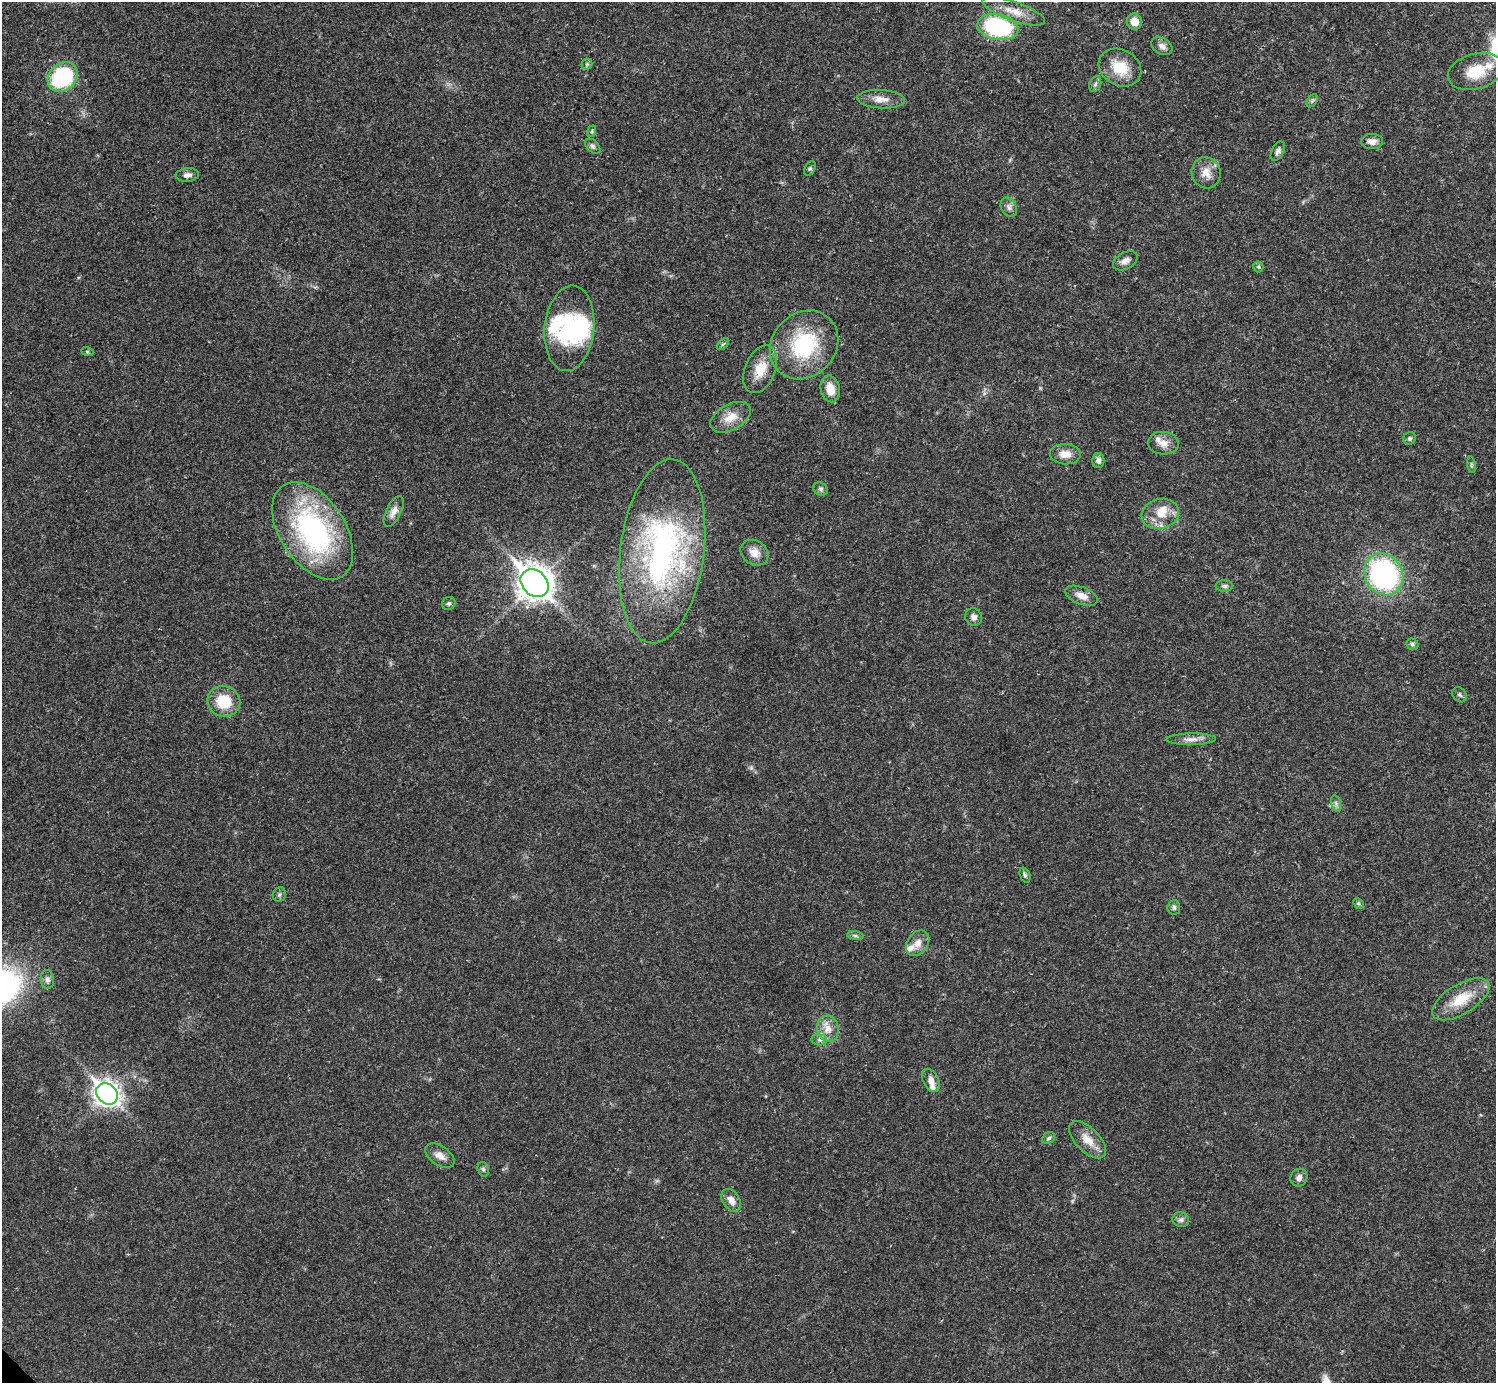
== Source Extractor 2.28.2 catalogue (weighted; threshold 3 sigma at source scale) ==
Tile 10 of 4 x 4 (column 2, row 3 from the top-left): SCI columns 1497-2990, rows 1540-2920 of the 5982 x 5981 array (HDU 1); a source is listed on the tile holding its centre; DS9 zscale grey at full resolution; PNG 1498 x 1385 px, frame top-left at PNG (2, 2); each listed source drawn as its Kron ellipse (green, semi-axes under 4 px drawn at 4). Shown black and unused: <1% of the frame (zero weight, under 3 of 4 exposures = <1% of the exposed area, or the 3 px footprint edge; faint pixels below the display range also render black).
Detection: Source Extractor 2.28.2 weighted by HDU 2 'WHT'; one run over the whole footprint, this tile lists its part. Background 0.0208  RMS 0.0022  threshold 0.0101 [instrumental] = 3 sigma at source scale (4.5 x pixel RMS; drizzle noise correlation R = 1.50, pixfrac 1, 0.05/0.05 arcsec/px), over >= 5 px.
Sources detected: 76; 1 inside a brighter object's white glare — neither listed nor drawn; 6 inside a brighter listed object's ellipse — not listed separately; the other 69 listed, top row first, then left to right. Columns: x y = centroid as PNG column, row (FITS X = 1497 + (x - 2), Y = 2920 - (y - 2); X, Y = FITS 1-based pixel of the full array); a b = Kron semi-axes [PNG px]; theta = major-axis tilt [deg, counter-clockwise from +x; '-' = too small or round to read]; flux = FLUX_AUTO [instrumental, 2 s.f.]
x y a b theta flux
1014 11 33 9 -20 3.8
1134 21 8 7 - 2.4
998 27 21 12 -11 26
1162 46 11 8 -31 1.1
587 64 5 5 - 0.33
1120 68 22 18 -30 6.1
1476 71 28 17 16 7
63 77 16 13 42 20
1095 84 8 5 68 0.53
881 99 24 9 -3 2.4
1312 101 7 4 55 0.42
592 131 6 3 72 0.3
1372 141 11 7 1 1.4
593 146 9 5 -45 0.59
1278 151 10 6 61 0.75
810 168 8 5 62 0.45
1206 173 16 14 -72 2.6
187 175 11 7 5 1
1009 207 10 7 -61 0.93
1125 261 13 8 30 1.2
1258 267 5 5 - 0.32
569 328 43 25 84 18
723 344 7 4 43 0.38
804 345 37 31 46 19
87 351 6 4 -19 0.29
760 369 25 15 67 4.7
830 389 13 9 -77 3.2
730 417 22 12 29 3.5
1410 438 7 6 - 0.51
1163 443 15 11 -3 2.1
1065 454 15 10 -1 2.4
1098 460 7 6 - 0.97
1471 465 8 4 -82 0.4
821 489 7 6 - 0.58
394 511 17 7 63 1.6
1160 514 19 15 16 4.1
313 531 54 32 -57 44
662 551 92 42 83 59
754 553 15 12 -34 2.3
1384 574 22 18 -57 44
535 583 15 12 -44 290
1224 586 8 5 0 0.62
1082 596 17 8 -21 2.1
449 603 7 6 - 0.48
974 617 9 8 - 1
1412 644 6 5 - 0.48
1460 695 8 6 -51 0.55
224 701 16 15 - 7.4
1191 739 25 6 1 1.6
1336 804 9 5 -76 0.6
1025 875 8 5 -69 0.49
279 894 7 6 - 0.55
1358 903 6 4 -46 0.3
1174 907 7 6 - 0.6
855 936 8 4 -8 0.47
918 943 14 10 54 2
47 979 9 6 -82 0.85
1461 999 32 15 31 6.2
828 1029 13 10 -74 2.3
819 1040 8 5 -6 0.64
931 1080 12 7 -64 1.6
107 1094 12 9 -43 150
1049 1138 7 5 34 0.49
1087 1140 23 12 -45 3.2
440 1156 16 9 -35 1.7
483 1169 7 5 -73 0.46
1299 1178 9 8 - 1.1
731 1200 12 8 -57 1.6
1181 1220 8 7 - 0.71